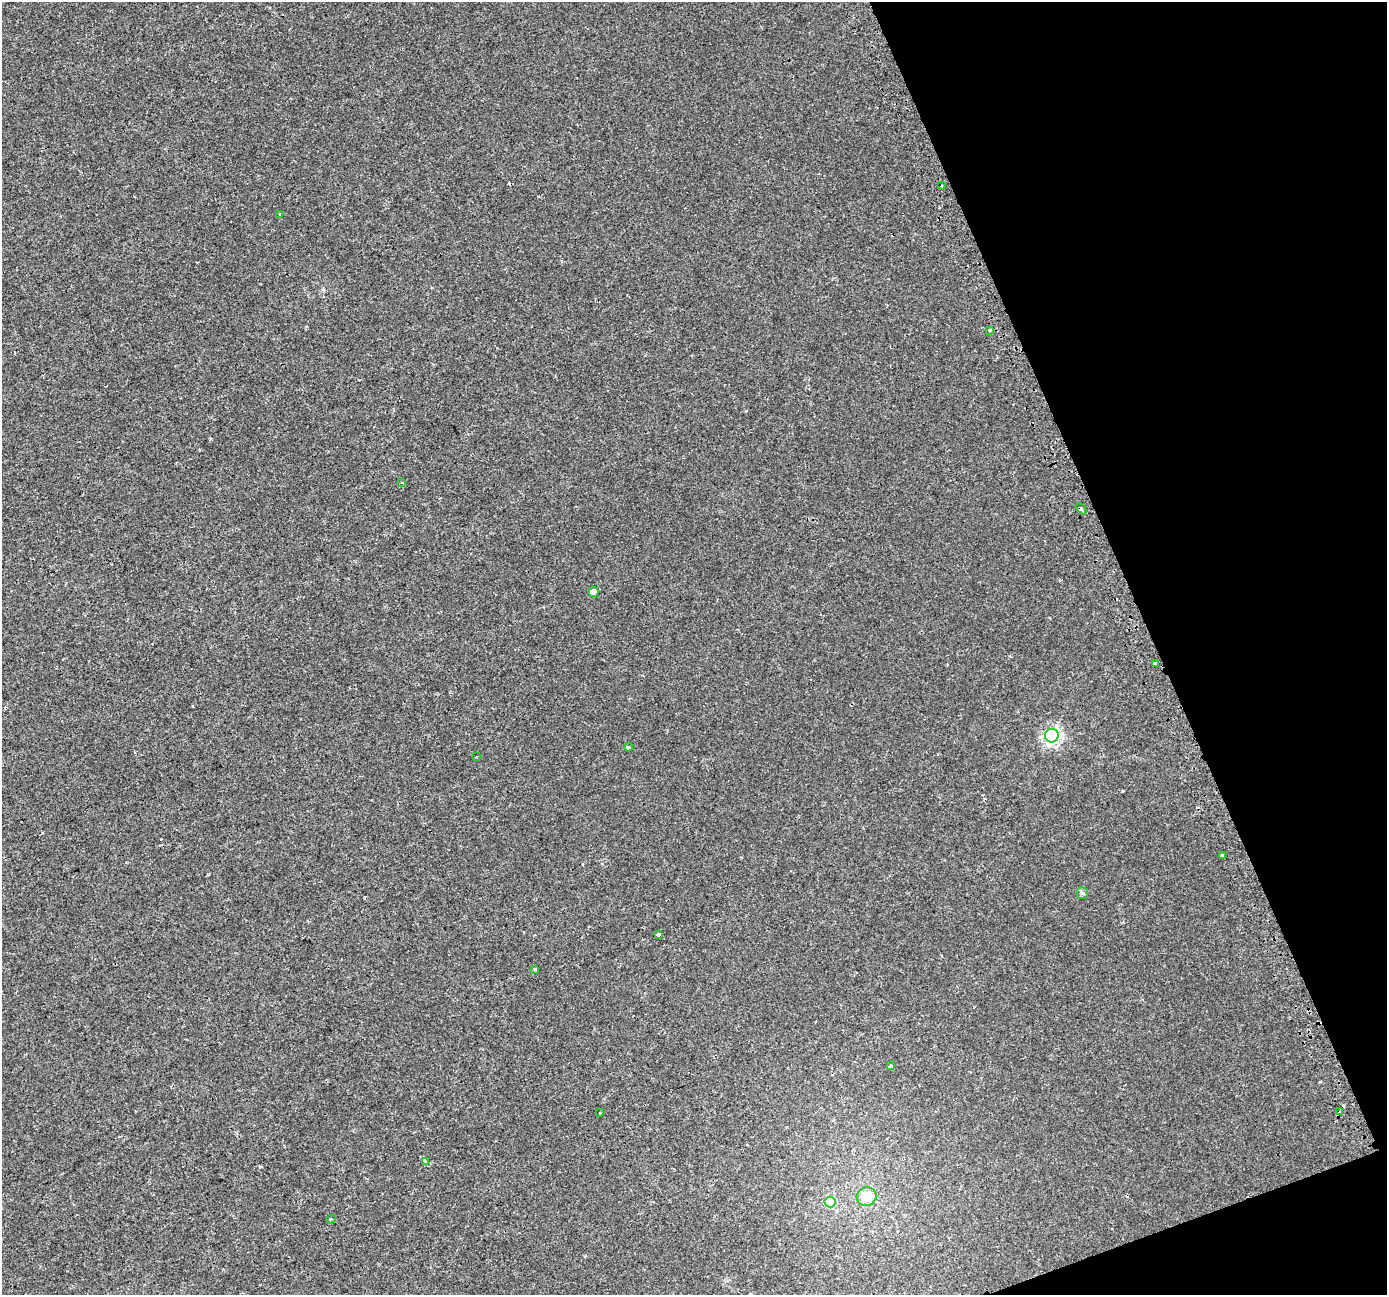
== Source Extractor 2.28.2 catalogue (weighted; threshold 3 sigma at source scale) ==
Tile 12 of 4 x 4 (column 4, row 3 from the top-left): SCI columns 4180-5564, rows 1383-2675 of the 5624 x 5415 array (HDU 1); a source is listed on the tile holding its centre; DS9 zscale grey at full resolution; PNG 1389 x 1297 px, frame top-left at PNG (2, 2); each listed source drawn as its Kron ellipse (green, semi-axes under 4 px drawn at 4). Shown black and unused: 19% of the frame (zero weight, under 2 of 3 exposures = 2% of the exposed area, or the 3 px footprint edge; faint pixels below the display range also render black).
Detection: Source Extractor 2.28.2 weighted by HDU 2 'WHT'; one run over the whole footprint, this tile lists its part. Background 0.00151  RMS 0.0035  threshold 0.0157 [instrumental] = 3 sigma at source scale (4.5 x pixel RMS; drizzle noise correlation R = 1.50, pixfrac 1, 0.0396/0.0396 arcsec/px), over >= 5 px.
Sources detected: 24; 3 cosmic-ray / hot-pixel residue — neither listed nor drawn; the other 21 listed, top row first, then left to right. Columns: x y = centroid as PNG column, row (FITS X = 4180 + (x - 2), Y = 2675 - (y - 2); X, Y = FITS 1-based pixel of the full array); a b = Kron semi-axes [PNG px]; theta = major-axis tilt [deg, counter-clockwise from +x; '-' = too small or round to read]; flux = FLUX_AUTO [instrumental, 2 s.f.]
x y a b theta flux
942 186 2 2 - 0.31
280 214 3 3 - 1.7
989 330 3 3 - 1.1
402 483 3 3 - 0.32
1081 509 7 4 -46 1.1
593 592 5 5 - 2.9
1155 663 4 3 - 1.4
1052 736 7 7 - 100
628 747 4 3 - 0.38
476 757 3 2 - 0.25
1222 856 3 3 - 0.77
1082 893 5 5 - 0.64
658 934 4 3 - 2.2
534 970 3 3 - 0.55
890 1066 3 3 - 3.5
1339 1112 3 3 - 3.8
600 1113 3 3 - 0.49
425 1162 4 3 - 1.4
866 1197 10 9 - 6.9
830 1202 5 5 - 15
331 1219 4 3 - 0.51
Overlapping masked pixels (flux is a lower limit): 1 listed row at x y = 1081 509